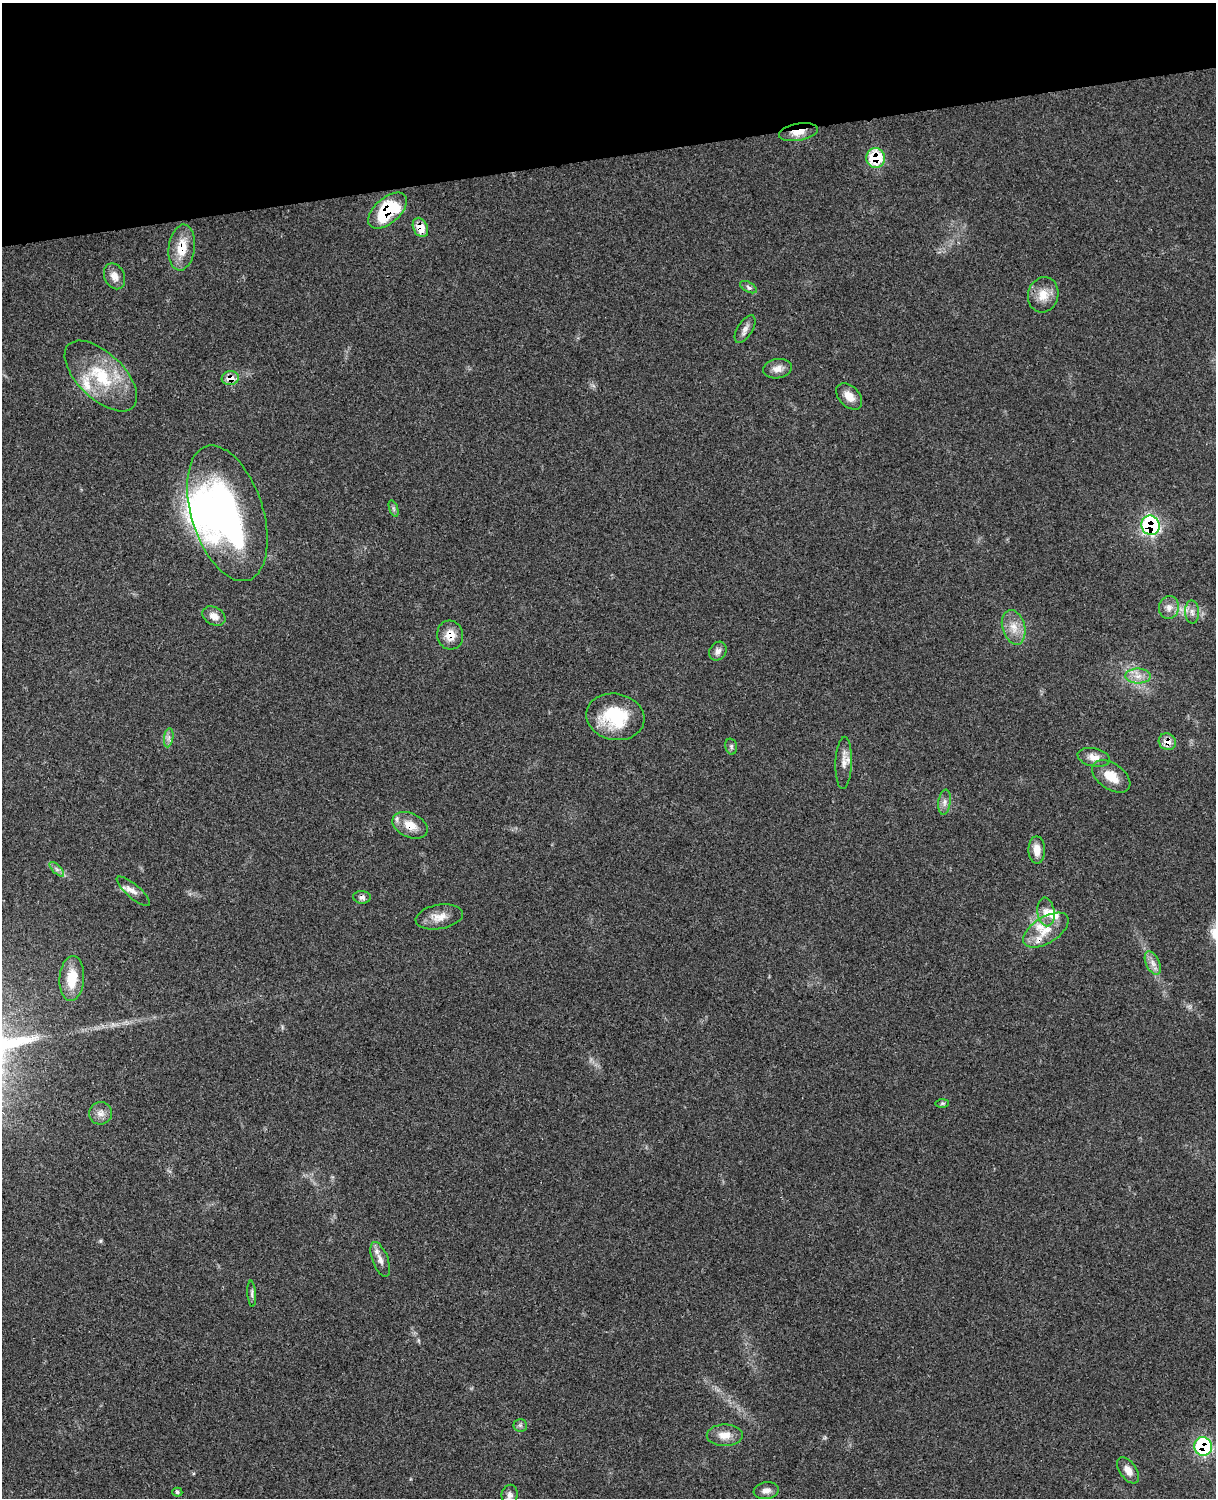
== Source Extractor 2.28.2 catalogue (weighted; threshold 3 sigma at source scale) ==
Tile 3 of 4 x 3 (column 3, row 1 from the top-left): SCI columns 2550-3763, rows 3270-4765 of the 5092 x 4930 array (HDU 1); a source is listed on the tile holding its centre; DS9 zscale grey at full resolution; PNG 1218 x 1500 px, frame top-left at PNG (2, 3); each listed source drawn as its Kron ellipse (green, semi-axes under 4 px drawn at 4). Shown black and unused: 10% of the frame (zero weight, under 3 of 4 exposures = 6% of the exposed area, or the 3 px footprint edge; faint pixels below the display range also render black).
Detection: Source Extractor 2.28.2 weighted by HDU 2 'WHT'; one run over the whole footprint, this tile lists its part. Background 0.0849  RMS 0.006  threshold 0.027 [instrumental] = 3 sigma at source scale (4.5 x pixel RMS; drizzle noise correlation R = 1.50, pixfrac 1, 0.05/0.05 arcsec/px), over >= 5 px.
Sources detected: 57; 1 inside a brighter object's white glare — neither listed nor drawn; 4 inside a brighter listed object's ellipse — not listed separately; the other 52 listed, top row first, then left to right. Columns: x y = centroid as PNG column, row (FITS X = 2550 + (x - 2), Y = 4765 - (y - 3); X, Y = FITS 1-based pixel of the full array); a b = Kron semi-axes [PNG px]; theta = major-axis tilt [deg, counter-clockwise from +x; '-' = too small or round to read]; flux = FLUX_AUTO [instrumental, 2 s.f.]
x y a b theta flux
798 132 20 8 10 7.5
876 158 10 9 - 25
387 211 23 12 41 40
420 227 10 7 -65 9.6
182 248 23 13 83 14
114 276 13 10 -66 4.9
749 287 9 5 -28 1.7
1043 295 18 15 75 8.7
745 329 16 7 59 3.2
778 369 14 9 9 4.5
101 376 45 23 -44 36
230 378 8 7 - 7.3
849 396 15 10 -47 6.1
393 508 9 4 -71 1.2
227 513 70 35 -72 180
1150 525 10 9 - 85
1169 607 11 10 - 4.1
1192 612 12 7 -88 3.1
214 616 12 8 -28 4.9
1014 627 17 11 -74 7.7
450 635 14 13 - 8.3
718 651 10 8 59 2.9
1138 676 12 7 1 4.8
615 717 29 23 -11 33
169 738 9 4 81 1.9
1167 742 9 8 - 6.2
731 746 8 5 -76 1.3
1094 757 16 9 -12 5.5
844 763 26 8 88 5.7
1111 776 21 13 -35 10
944 802 12 6 83 2.8
410 825 19 12 -24 9.6
1037 850 14 8 -89 6
57 869 9 3 -45 1.6
133 891 21 7 -40 4.1
362 897 9 6 -4 2.2
1046 912 14 8 -81 4.8
439 917 24 12 10 7.5
1046 930 25 13 32 12
1153 963 12 6 -65 3.6
72 979 22 12 86 15
942 1103 6 4 1 1
101 1113 11 11 - 4.1
380 1259 18 8 -69 4.5
252 1294 13 4 -86 1.5
520 1425 6 6 - 1.4
725 1435 18 11 1 6.9
1203 1446 9 9 - 70
1128 1470 15 8 -53 4.9
766 1491 13 8 8 3.4
177 1492 5 4 - 0.83
510 1495 10 8 80 2.7
Overlapping masked pixels (flux is a lower limit): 12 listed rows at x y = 798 132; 876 158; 387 211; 420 227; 182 248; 230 378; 1150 525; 450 635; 1167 742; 410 825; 362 897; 1203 1446
Isophote crosses this tile's border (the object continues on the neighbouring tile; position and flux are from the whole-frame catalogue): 1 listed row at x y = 1203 1446